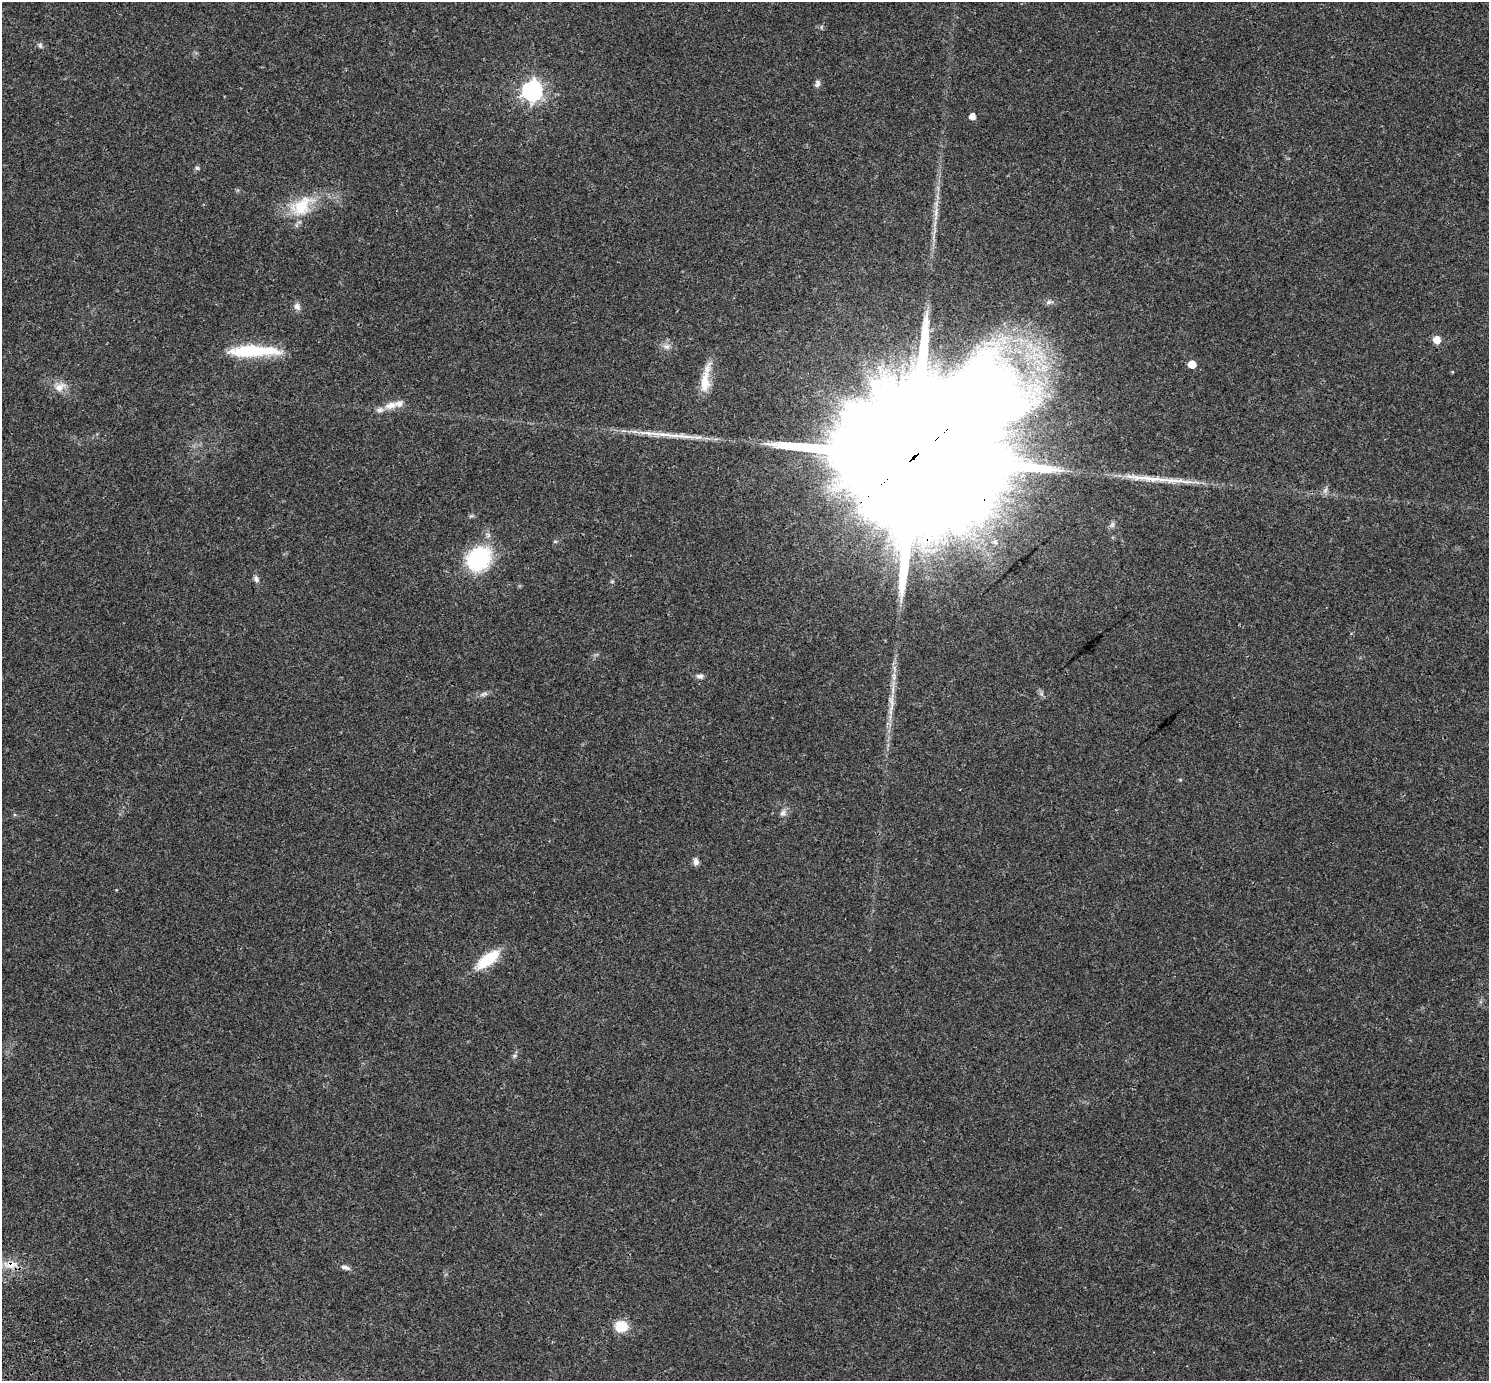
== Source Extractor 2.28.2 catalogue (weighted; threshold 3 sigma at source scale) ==
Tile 7 of 4 x 4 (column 3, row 2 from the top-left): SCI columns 3106-4592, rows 3065-4443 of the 6217 x 6189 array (HDU 1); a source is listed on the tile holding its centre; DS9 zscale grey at full resolution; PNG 1491 x 1383 px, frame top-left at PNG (2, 2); no overlay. Shown black and unused: <1% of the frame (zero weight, under 3 of 4 exposures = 9% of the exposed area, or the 3 px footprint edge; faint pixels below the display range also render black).
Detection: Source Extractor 2.28.2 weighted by HDU 2 'WHT'; one run over the whole footprint, this tile lists its part. Background 0.0414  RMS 0.0038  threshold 0.017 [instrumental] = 3 sigma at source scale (4.5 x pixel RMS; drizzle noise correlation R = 1.50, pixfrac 1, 0.0396/0.0396 arcsec/px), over >= 5 px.
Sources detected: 42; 1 too faint to see at this stretch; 2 long thin detections or spike segments (spike, bleed or trail) — not listed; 2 inside a brighter listed object's ellipse — not listed separately; the other 37 listed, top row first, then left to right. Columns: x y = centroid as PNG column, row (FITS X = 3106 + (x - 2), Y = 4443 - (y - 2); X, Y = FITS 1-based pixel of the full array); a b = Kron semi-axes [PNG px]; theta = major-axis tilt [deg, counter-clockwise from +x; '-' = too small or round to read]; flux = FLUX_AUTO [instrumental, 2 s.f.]
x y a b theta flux
821 27 6 4 72 0.49
40 45 7 6 - 0.82
818 85 8 7 - 1.1
532 91 9 8 - 140
972 116 5 5 - 2.6
197 168 7 5 -17 0.73
302 206 38 23 35 16
936 212 17 6 80 2.7
1049 302 11 6 6 1.3
297 307 10 8 -63 1.7
1437 340 6 6 - 5.7
666 346 10 8 -21 1.9
253 351 60 12 0 21
1192 364 6 5 - 6.8
705 382 37 12 82 8.4
60 387 17 10 28 3.8
390 405 20 9 17 4
913 457 60 35 35 34000
1325 490 9 6 60 1.2
471 516 7 4 18 0.58
1112 525 8 6 73 1.1
555 541 6 4 1 0.43
995 542 10 8 17 2
479 559 32 26 43 28
256 579 9 6 -69 1.2
700 676 10 7 -2 1.4
484 694 14 5 24 1.3
1042 694 7 4 -71 0.8
891 704 29 7 87 5.1
1180 779 5 3 - 0.34
783 813 11 8 59 1.6
696 861 10 6 -82 1.5
488 959 25 11 37 15
514 1056 8 4 32 0.72
11 1265 24 11 0 5.7
345 1267 13 6 -18 1.6
621 1326 14 12 -1 7.5
Overlapping masked pixels (flux is a lower limit): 3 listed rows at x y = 302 206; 913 457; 11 1265